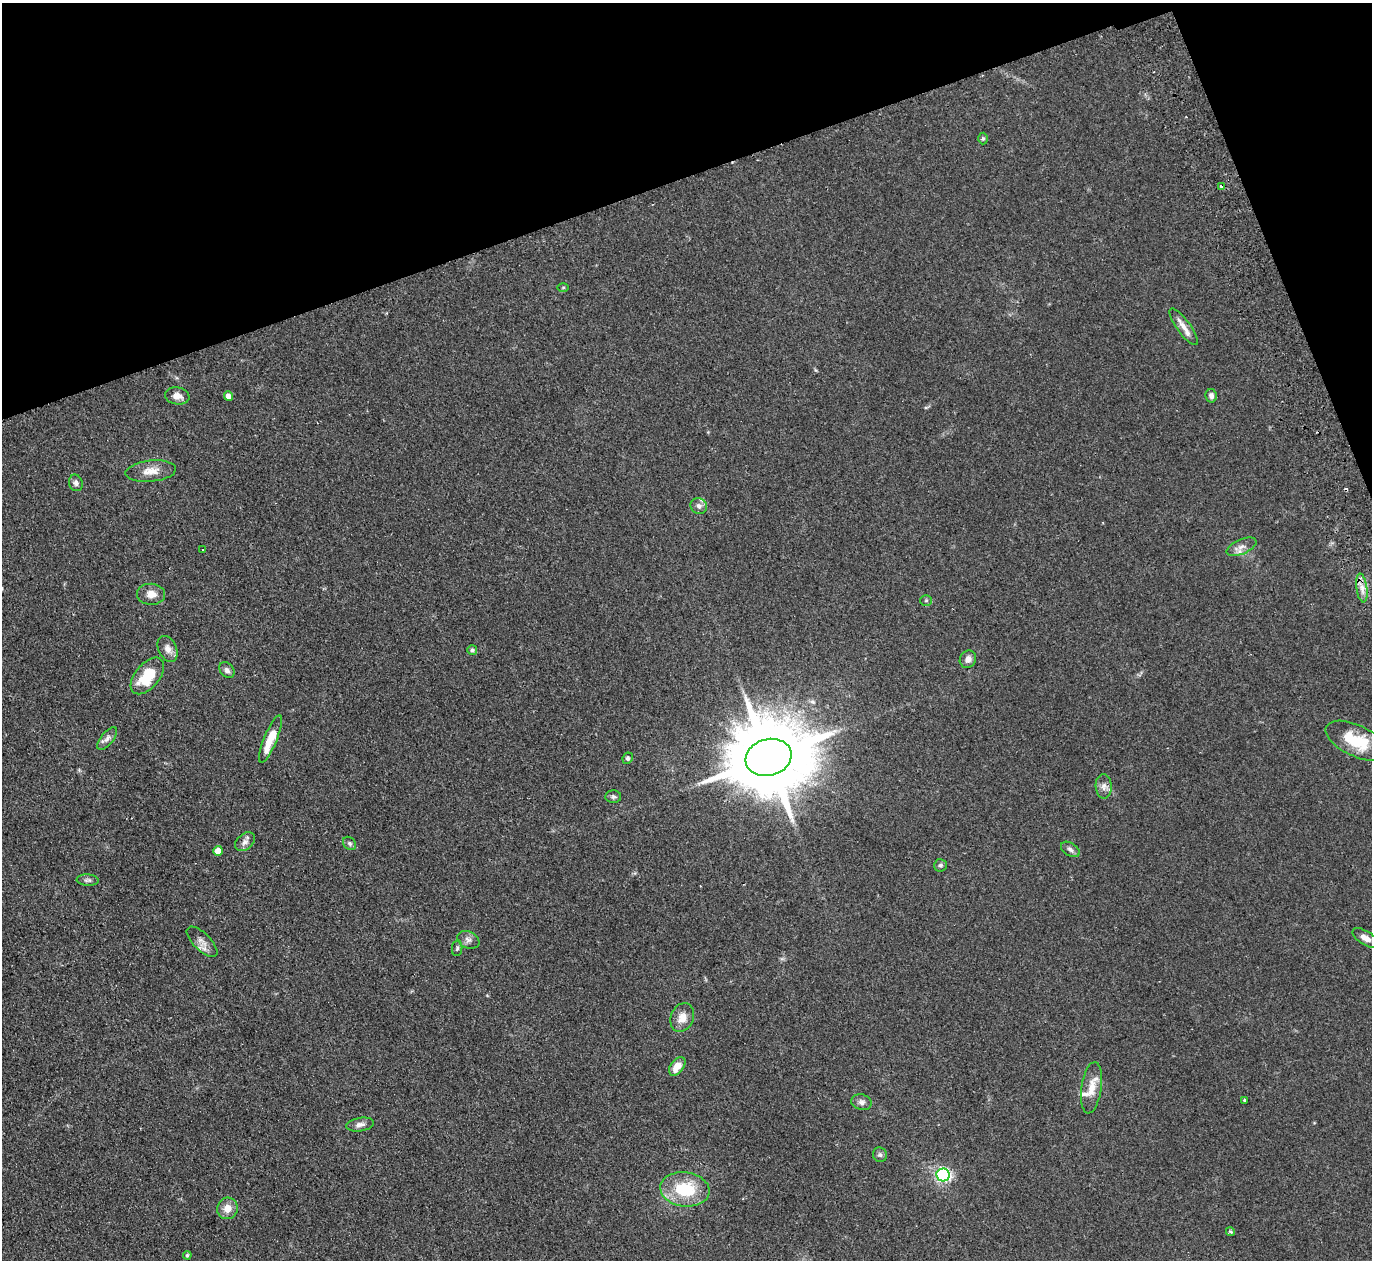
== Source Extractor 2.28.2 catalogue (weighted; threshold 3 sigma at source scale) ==
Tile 3 of 4 x 4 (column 3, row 1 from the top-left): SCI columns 2795-4164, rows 4078-5335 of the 5589 x 5512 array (HDU 1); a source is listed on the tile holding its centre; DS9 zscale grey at full resolution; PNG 1374 x 1262 px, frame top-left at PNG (2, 3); each listed source drawn as its Kron ellipse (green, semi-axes under 4 px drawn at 4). Shown black and unused: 17% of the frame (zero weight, under 2 of 3 exposures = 3% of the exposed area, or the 3 px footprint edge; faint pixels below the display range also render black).
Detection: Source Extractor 2.28.2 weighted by HDU 2 'WHT'; one run over the whole footprint, this tile lists its part. Background 0.108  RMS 0.01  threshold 0.0448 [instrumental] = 3 sigma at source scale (4.5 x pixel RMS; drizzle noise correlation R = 1.50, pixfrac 1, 0.05/0.05 arcsec/px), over >= 5 px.
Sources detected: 53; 2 cosmic-ray / hot-pixel residue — neither listed nor drawn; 2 inside a brighter listed object's ellipse — not listed separately; the other 49 listed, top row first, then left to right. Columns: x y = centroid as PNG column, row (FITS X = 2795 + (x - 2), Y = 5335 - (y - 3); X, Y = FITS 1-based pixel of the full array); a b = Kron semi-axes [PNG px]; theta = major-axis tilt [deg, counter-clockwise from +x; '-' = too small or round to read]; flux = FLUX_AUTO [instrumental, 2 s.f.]
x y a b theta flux
983 138 6 5 - 1.4
1222 186 4 3 - 2.3
563 287 5 3 - 1.1
1184 327 22 7 -54 8.6
177 396 12 8 -10 7.1
228 396 5 4 - 6.8
1211 396 6 5 - 3.6
151 471 25 10 6 12
76 483 8 7 - 3.3
699 506 8 7 - 3.7
1241 547 16 7 23 5.8
203 550 3 3 - 2.1
1362 588 14 5 -82 6.9
151 594 14 10 -1 8.1
926 600 5 5 - 1.5
168 649 14 9 -65 6.7
472 650 5 5 - 1.9
968 659 9 8 - 5.4
227 670 9 6 -47 3.4
147 676 21 12 51 32
107 738 14 6 50 4.3
270 739 25 6 67 21
1356 741 33 15 -25 36
769 757 23 18 16 14000
628 758 6 5 - 1.8
1104 786 12 8 -86 5.1
613 797 8 6 -2 2.4
245 842 11 7 40 4.6
350 843 7 6 - 2.3
1070 849 10 6 -33 3.2
218 851 5 5 - 9
940 865 6 6 - 2.1
88 880 11 5 -5 2.6
1366 938 15 7 -32 7.8
468 940 11 8 -23 4.8
202 942 20 8 -45 7.2
457 948 8 5 82 2
682 1017 15 11 69 10
677 1066 10 6 52 11
1091 1088 26 10 82 15
1245 1100 3 3 - 1.2
861 1102 10 7 -15 3.9
360 1124 14 6 9 4.8
880 1155 7 7 - 2.4
943 1175 6 6 - 190
685 1189 25 17 -8 44
227 1208 11 10 - 9.7
1230 1232 4 4 - 1.6
187 1255 4 4 - 1.6